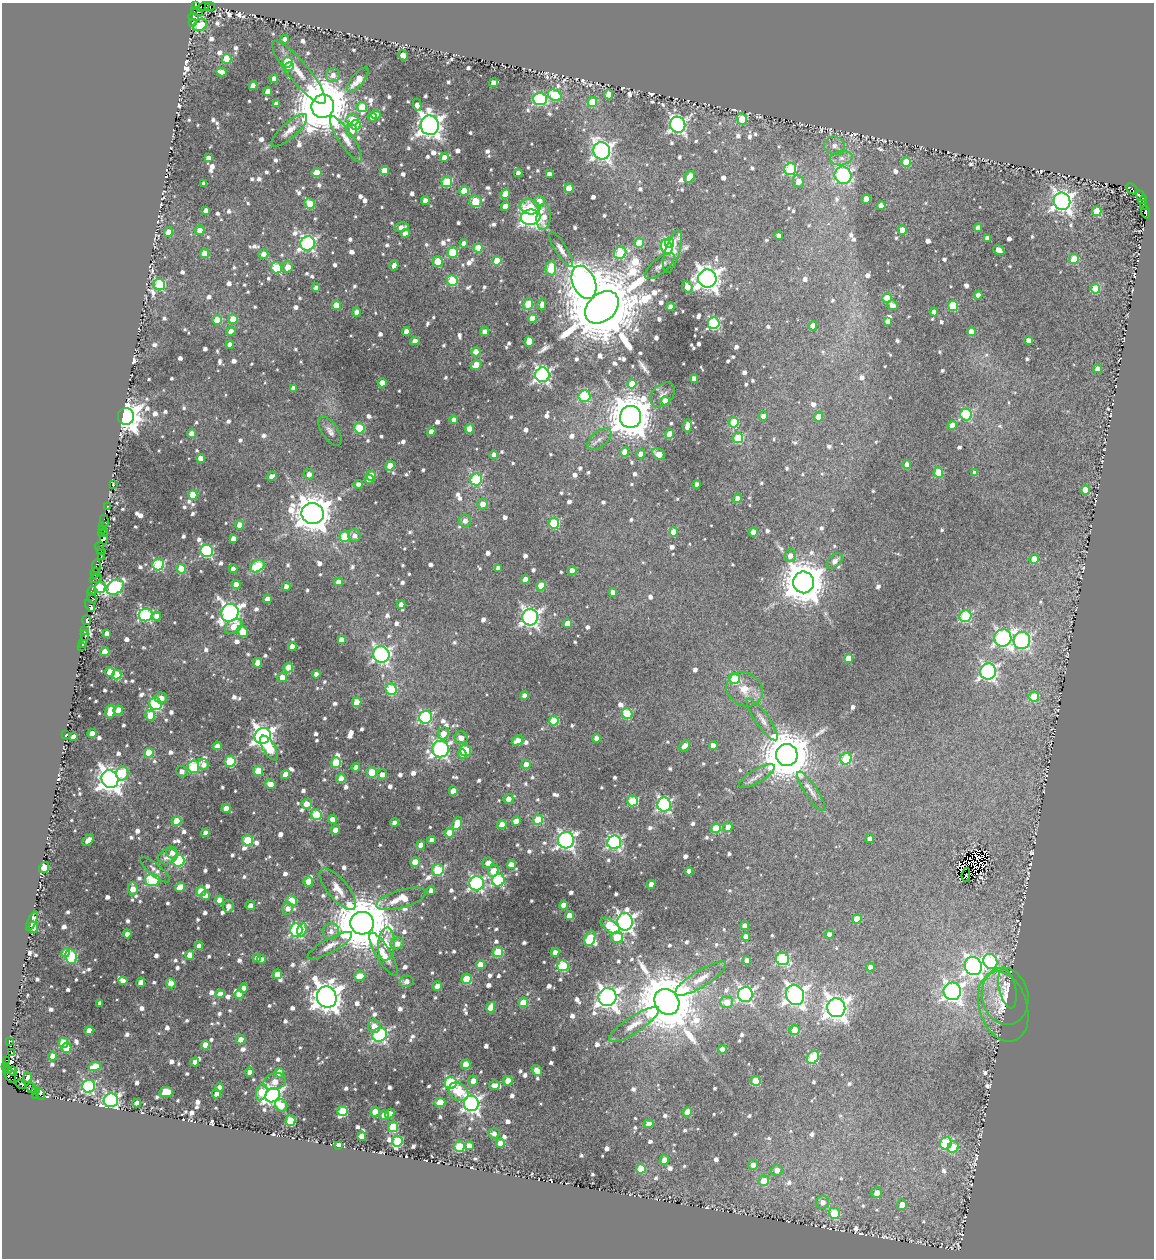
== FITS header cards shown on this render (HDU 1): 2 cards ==
NAXIS1  =                 1152
NAXIS2  =                 1256

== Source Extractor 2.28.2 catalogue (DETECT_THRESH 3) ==
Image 1152 x 1256 px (HDU 1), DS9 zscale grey, 1 PNG px = 1 image px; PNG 1156 x 1260 px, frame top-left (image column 1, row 1256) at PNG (2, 3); each listed source drawn as its Kron ellipse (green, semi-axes under 4 px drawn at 4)
Background 0.119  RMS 0.013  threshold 0.038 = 3 sigma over >= 5 px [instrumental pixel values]
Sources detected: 1343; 5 with non-positive FLUX_AUTO (blend fragments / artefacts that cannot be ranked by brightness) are neither listed nor drawn; of the other 1338, the 500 brightest by FLUX_AUTO listed and drawn (838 fainter detections omitted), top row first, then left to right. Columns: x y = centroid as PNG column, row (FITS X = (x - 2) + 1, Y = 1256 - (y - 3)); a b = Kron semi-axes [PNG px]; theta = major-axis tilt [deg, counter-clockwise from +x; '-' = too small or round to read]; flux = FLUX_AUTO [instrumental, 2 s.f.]
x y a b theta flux
196 5 3 2 - 14
203 7 7 4 26 180
210 7 5 3 - 22
197 12 6 3 -15 58
194 17 5 3 - 5
192 22 3 3 - 400
200 25 7 5 31 35
285 39 4 4 - 5.3
403 55 5 4 - 9.1
227 59 5 4 - 34
287 62 5 5 - 53
289 67 4 4 - 26
221 72 5 4 - 6.6
299 72 40 10 -50 19
333 75 7 6 - 6.2
274 79 4 4 - 5.7
358 80 15 6 51 12
493 83 4 4 - 5.5
253 86 4 4 - 10
268 92 4 4 - 11
609 94 5 4 - 13
555 95 7 5 -26 42
540 99 7 6 - 140
592 102 5 4 - 25
276 104 4 4 - 4.9
417 105 6 4 -80 7.3
323 106 12 11 - 7000
362 107 5 5 - 27
376 114 5 4 - 5.3
372 117 4 4 - 8.8
742 119 6 5 - 34
353 120 6 6 - 14
356 125 5 5 - 25
430 125 10 9 - 850
678 125 8 7 - 300
289 130 23 7 42 8.1
352 131 6 5 - 8.7
346 139 27 7 -57 10
835 146 10 9 - 6.4
602 151 9 8 - 420
208 158 4 4 - 5.2
444 158 4 4 - 10
841 158 11 7 10 5.9
906 162 5 5 - 33
790 169 6 6 - 86
384 170 4 4 - 16
317 172 5 4 - 13
518 173 4 4 - 5.7
549 174 4 4 - 6.3
843 175 9 8 - 190
690 177 6 4 54 12
798 181 6 5 - 8.8
447 182 5 5 - 62
204 184 4 4 - 5.5
569 188 4 4 - 20
1132 189 6 4 -43 170
464 191 4 4 - 24
505 194 5 4 - 24
1141 196 6 3 -52 220
866 199 5 4 - 12
425 201 4 4 - 6.5
475 201 6 6 - 37
539 201 6 5 - 17
1062 201 9 8 - 500
1143 201 6 2 84 100
310 204 5 4 - 24
505 206 4 4 - 8
881 206 4 4 - 9.9
1144 206 3 2 - 36
530 207 10 7 -10 23
206 211 4 4 - 6.4
1097 211 5 4 - 32
1146 212 7 3 -80 230
531 217 9 7 6 460
544 217 13 7 85 10
401 227 7 4 13 5.8
978 228 4 4 - 7
200 230 5 5 - 7.4
902 230 4 4 - 12
169 232 4 4 - 13
405 233 4 4 - 8
779 236 4 4 - 6.8
987 238 4 4 - 5.4
308 243 7 7 - 220
464 243 4 4 - 5.6
639 243 5 4 - 36
669 243 5 4 - 89
667 247 7 5 -70 100
478 248 4 4 - 22
561 249 20 6 -57 5.8
999 250 6 4 -37 9.3
673 251 22 7 74 22
453 252 5 5 - 57
204 253 4 4 - 15
620 253 6 5 - 60
263 254 5 5 - 5.7
1074 259 5 4 - 31
438 261 5 5 - 32
497 261 5 4 - 24
394 265 5 4 - 6
660 266 18 7 40 5.7
288 267 5 5 - 8.4
277 268 6 5 - 64
551 268 7 5 86 23
707 279 9 9 - 890
452 281 5 5 - 63
584 282 17 11 -66 900
159 285 6 5 - 86
316 287 4 4 - 5.5
687 287 6 4 -51 11
1095 289 5 5 - 33
978 295 4 4 - 7
887 298 4 4 - 30
528 304 6 4 64 39
542 304 6 4 84 5.4
336 305 4 4 - 20
892 305 5 4 - 5.5
953 306 5 5 - 52
602 307 19 13 41 18000
671 307 4 4 - 6.7
357 312 4 4 - 6.4
934 312 4 4 - 6.3
532 318 4 4 - 18
233 319 5 4 - 17
217 320 5 4 - 22
888 321 4 4 - 5.3
714 323 6 5 - 130
813 326 4 4 - 13
231 331 5 4 - 8.1
406 332 4 4 - 9.3
485 332 4 4 - 7.7
971 332 4 4 - 10
1029 340 4 4 - 7.1
415 341 4 4 - 7.1
529 341 5 4 - 19
230 344 4 4 - 6.7
476 352 4 4 - 15
476 365 6 4 35 15
1098 369 4 4 - 6.7
542 375 7 7 - 300
694 379 4 4 - 7.4
382 383 4 4 - 16
632 384 4 4 - 24
293 388 4 4 - 5.2
662 395 14 10 44 5.8
584 396 6 6 - 71
665 401 5 4 - 15
966 415 6 6 - 89
126 416 8 8 - 1300
763 416 4 4 - 6.8
631 417 11 10 - 3600
818 417 5 4 - 10
454 420 4 4 - 6.1
734 422 5 5 - 41
687 426 6 4 82 8
952 426 4 4 - 13
359 428 5 5 - 46
469 429 5 4 - 12
330 431 16 8 -55 5.6
431 431 4 4 - 5.9
192 434 4 4 - 7.1
670 434 4 4 - 22
738 438 5 5 - 51
599 439 14 7 39 5.7
625 452 4 4 - 13
641 454 5 4 - 6.7
659 454 7 5 -39 15
494 455 4 4 - 4.9
201 458 4 4 - 9.1
907 465 4 4 - 7.8
390 466 5 4 - 14
938 472 5 4 - 32
975 473 4 4 - 5.8
309 474 5 5 - 6.7
272 476 5 4 - 6.6
371 476 5 5 - 22
369 479 4 4 - 11
476 479 6 6 - 89
358 484 4 4 - 5.3
697 484 4 4 - 5.7
113 485 3 2 - 5.4
1085 490 5 4 - 17
193 495 5 4 - 26
737 498 4 4 - 5.3
482 504 5 5 - 8.4
107 507 3 3 - 12
313 514 11 10 - 2100
104 521 6 3 -77 18
465 521 6 5 - 5.4
554 523 5 5 - 63
239 525 4 4 - 9.7
103 526 2 2 - 9.9
102 530 4 3 - 19
674 532 4 4 - 17
754 532 4 4 - 11
103 533 5 2 - 15
345 536 5 5 - 44
354 536 6 6 - 5.3
233 538 4 4 - 6
104 539 5 3 - 13
99 547 4 3 - 11
101 551 4 3 - 95
207 551 6 6 - 140
790 556 6 5 - 6.4
101 557 3 2 - 5.6
1034 559 5 4 - 14
835 561 9 6 43 5.9
158 565 6 5 - 87
96 566 7 3 89 48
257 566 8 5 31 76
498 568 4 4 - 5.7
181 569 5 4 - 23
233 569 4 4 - 7.2
572 571 4 4 - 9.9
95 573 5 3 - 11
96 578 6 2 19 24
525 579 4 4 - 9.1
338 582 4 4 - 6.6
804 582 11 10 - 3100
236 584 4 4 - 16
286 586 4 4 - 6.1
541 586 5 4 - 23
115 587 9 6 36 150
100 588 5 5 - 100
92 591 5 4 - 57
613 592 4 4 - 6
92 598 6 2 -67 14
267 599 4 4 - 9
401 604 4 4 - 5.5
90 606 6 4 -53 12
230 613 9 8 - 440
146 615 7 6 - 120
156 616 4 4 - 6.5
966 616 6 5 - 95
530 617 8 8 - 370
86 620 5 3 - 18
568 623 4 4 - 14
234 626 10 6 37 13
84 631 3 3 - 13
242 631 6 5 - 25
107 633 4 4 - 5.7
85 635 5 3 - 10
1003 638 8 8 - 260
341 639 4 4 - 6.5
1022 640 8 8 - 240
82 643 3 3 - 10
81 647 3 2 - 16
292 647 4 4 - 10
105 652 4 4 - 15
381 654 8 8 - 270
849 658 4 4 - 19
258 663 5 4 - 18
288 668 5 4 - 33
988 671 8 8 - 300
110 672 5 4 - 16
316 674 4 4 - 5.1
117 675 5 4 - 43
282 677 5 4 - 10
734 679 6 5 - 43
391 689 5 5 - 54
745 689 19 16 -35 19
524 695 4 4 - 6
1034 697 5 5 - 36
161 698 6 5 - 6.7
357 702 5 4 - 18
156 704 6 6 - 94
118 710 5 4 - 16
110 711 7 4 78 19
627 714 5 5 - 51
150 715 5 5 - 28
426 717 6 6 - 130
762 720 25 7 -55 7.7
554 721 5 5 - 42
66 734 3 3 - 18
92 734 4 4 - 13
443 734 6 5 - 11
263 736 8 7 - 560
73 737 4 4 - 9.7
461 738 7 6 - 7.7
596 738 4 4 - 5
517 740 6 4 30 11
713 745 4 4 - 7.6
217 746 4 4 - 5.9
685 746 6 4 46 6.7
269 748 14 6 -59 44
440 749 8 8 - 260
465 750 5 5 - 38
149 753 5 5 - 30
462 754 4 4 - 11
787 755 11 11 - 4700
846 759 6 5 - 70
230 761 5 5 - 64
336 763 5 5 - 43
526 764 5 4 - 9
203 765 6 5 - 6.4
194 767 6 5 - 88
356 767 4 4 - 6
182 771 6 5 - 5.4
258 771 5 5 - 32
372 772 5 5 - 30
122 773 7 6 - 28
285 774 5 4 - 14
382 774 5 5 - 6
757 776 20 7 31 6.5
341 778 5 4 - 17
110 779 9 8 - 860
270 784 5 5 - 8.8
453 791 4 4 - 16
811 791 23 6 -57 6.4
508 799 5 4 - 7.5
633 801 5 5 - 49
306 804 5 5 - 9.9
664 805 7 6 - 180
226 808 4 4 - 11
316 815 5 5 - 50
332 819 4 4 - 7.7
538 820 5 5 - 33
176 821 5 4 - 27
516 821 4 4 - 14
394 823 4 4 - 4.9
457 823 7 4 69 21
502 825 4 4 - 12
728 827 5 5 - 8
716 828 5 4 - 34
335 830 4 4 - 11
206 833 4 4 - 8.3
449 833 5 4 - 22
870 839 4 4 - 5.6
88 840 7 4 46 8
248 840 5 5 - 44
431 840 4 4 - 5.7
566 840 8 8 - 320
614 842 7 6 - 200
421 845 4 4 - 10
172 853 6 5 - 5.2
168 857 10 7 22 8
179 861 6 6 - 100
415 862 5 4 - 22
488 863 5 5 - 6.1
511 865 4 4 - 11
44 868 6 5 - 22
155 870 18 6 -39 6.1
438 870 6 5 - 75
494 871 6 5 - 18
689 871 4 4 - 8.4
966 875 7 3 82 6.1
152 880 7 6 - 100
498 880 6 6 - 110
308 882 5 4 - 16
477 883 7 7 - 200
651 884 4 4 - 7.5
180 887 5 4 - 19
133 889 7 5 -87 8.8
338 889 25 10 -50 13
431 890 4 4 - 5.6
201 891 5 5 - 41
205 896 5 4 - 5.8
401 899 26 9 16 21
219 900 4 4 - 9.3
292 901 6 5 - 28
250 905 5 4 - 5.5
564 905 4 4 - 10
228 906 6 5 - 5.3
288 909 6 5 - 6.9
570 916 4 4 - 14
857 919 5 4 - 21
32 921 10 4 65 6.7
625 922 9 7 -85 400
362 923 12 11 - 7600
610 926 11 6 -35 39
745 926 4 4 - 5.2
33 927 5 5 - 11
296 930 7 6 - 140
302 930 7 4 70 17
331 931 8 8 - 6.1
127 934 4 4 - 5.8
829 934 4 4 - 6.3
617 937 6 5 - 28
746 937 4 4 - 5.8
590 938 8 5 68 46
386 944 17 8 87 17
397 944 7 6 - 8.5
199 946 4 4 - 6.3
330 946 25 7 29 8.9
498 952 5 5 - 51
555 952 4 4 - 7.4
66 953 4 4 - 6.2
384 954 24 7 -59 14
190 955 4 4 - 14
71 957 7 5 -79 93
257 958 4 4 - 5.2
261 959 4 4 - 5.3
783 959 6 6 - 110
747 960 4 4 - 6.8
990 962 8 7 - 110
480 964 4 4 - 14
563 966 5 5 - 85
973 966 9 8 - 370
870 967 4 4 - 5.5
277 974 5 4 - 18
360 976 6 5 - 19
467 979 5 5 - 39
701 979 29 8 32 13
123 981 4 4 - 8.2
406 981 7 5 13 6.5
141 982 5 4 - 7.3
171 983 5 4 - 18
437 986 4 4 - 12
243 988 5 4 - 5.1
1008 989 20 8 -77 6.1
952 991 9 8 - 370
220 994 4 4 - 8.2
239 994 4 4 - 8.4
745 994 7 7 - 230
795 995 10 9 - 490
1005 996 29 23 -79 22
327 997 11 9 -68 1400
608 997 9 9 - 610
523 1002 5 4 - 21
667 1002 13 12 - 7700
727 1002 6 5 - 15
100 1003 4 4 - 5.1
1003 1006 36 24 -73 30
491 1007 5 4 - 14
836 1008 9 9 - 820
634 1024 29 8 33 12
374 1026 6 6 - 7.5
794 1030 5 5 - 9.4
89 1031 4 4 - 11
380 1035 7 6 - 190
241 1039 5 4 - 7.3
9 1042 3 2 - 160
63 1043 5 5 - 44
205 1045 4 4 - 12
67 1048 5 4 - 24
722 1049 4 4 - 8.2
11 1052 4 3 - 53
53 1056 4 4 - 9.6
813 1057 7 5 58 62
7 1060 4 3 - 160
195 1062 4 4 - 5.1
466 1064 5 4 - 23
95 1066 6 4 16 27
5 1067 4 3 - 170
8 1070 3 2 - 130
537 1070 6 4 -54 9.6
12 1071 5 3 - 620
250 1072 4 4 - 7.2
279 1073 5 4 - 20
9 1074 9 5 -61 560
27 1077 5 4 - 4.9
473 1081 5 5 - 7.4
508 1081 5 4 - 15
756 1081 5 5 - 40
275 1082 12 8 18 12
451 1083 6 6 - 130
21 1084 5 3 - 65
494 1085 5 4 - 6.7
89 1086 6 6 - 130
219 1087 4 4 - 5.9
31 1088 5 4 - 87
36 1090 3 2 - 33
166 1092 7 5 8 30
262 1092 8 5 71 36
459 1092 10 8 -36 22
41 1094 5 4 - 92
216 1094 4 4 - 8
35 1095 3 2 - 11
273 1095 8 6 43 370
111 1100 7 7 - 240
440 1102 5 5 - 25
137 1103 4 4 - 6.6
471 1103 8 7 - 370
281 1105 7 5 -47 18
343 1111 5 5 - 39
375 1112 4 4 - 21
688 1112 4 4 - 18
390 1114 5 4 - 5.9
384 1115 5 4 - 5.1
290 1121 5 5 - 43
649 1124 5 4 - 8.3
393 1127 5 5 - 48
494 1133 5 5 - 4.9
362 1136 4 4 - 11
397 1141 5 5 - 58
500 1143 4 4 - 8.9
946 1143 6 5 - 77
338 1145 4 4 - 10
469 1146 4 4 - 8.6
459 1147 5 5 - 60
953 1147 6 5 - 24
664 1160 5 4 - 7.6
753 1165 5 5 - 6.3
641 1168 5 5 - 24
777 1170 6 5 - 6.3
764 1181 5 5 - 20
877 1193 5 5 - 8.6
822 1202 7 6 - 5.9
902 1205 5 5 - 11
834 1213 5 5 - 49
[838 fainter detections neither listed nor drawn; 5 non-positive-flux detections neither listed nor drawn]